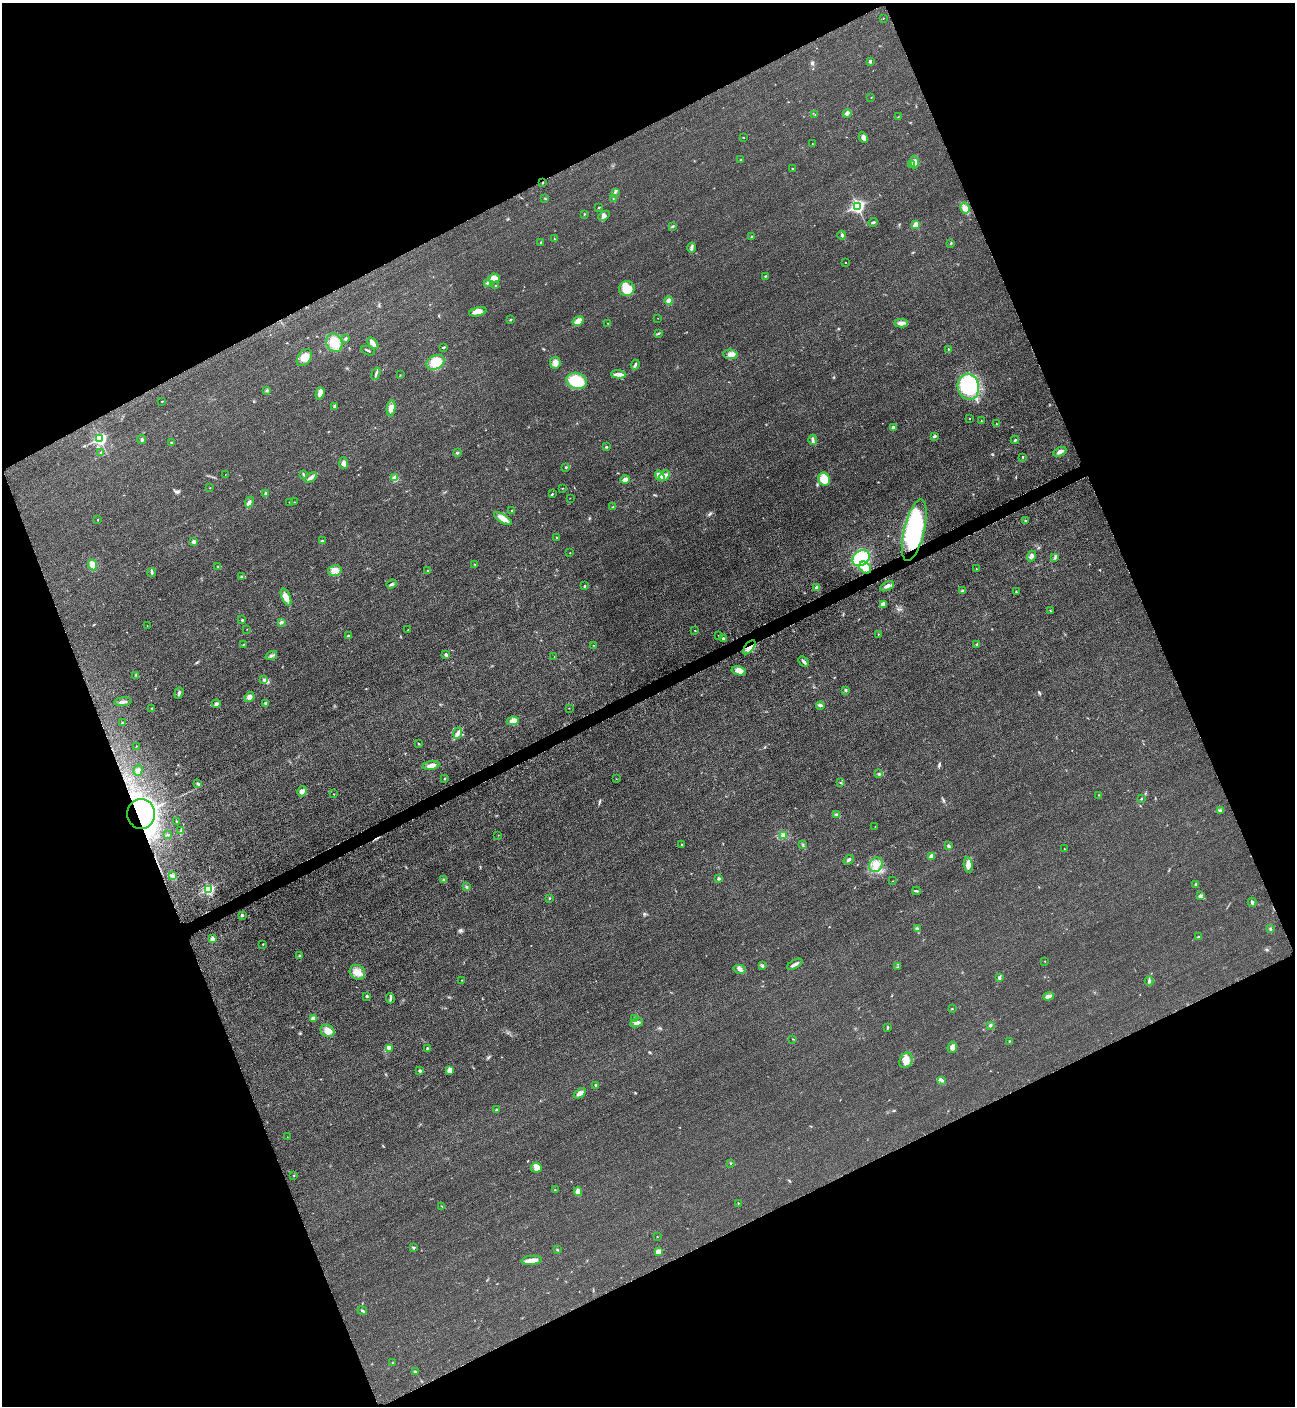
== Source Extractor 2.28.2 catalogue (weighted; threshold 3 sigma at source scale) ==
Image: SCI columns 302-5473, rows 67-5679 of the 5669 x 5701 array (HDU 1 of 3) = the unmasked area's bounding box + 8 px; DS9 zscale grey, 4 x 4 block average (1 PNG px = mean of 4 x 4 image px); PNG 1297 x 1408 px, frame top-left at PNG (2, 3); each listed source drawn as its Kron ellipse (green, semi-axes under 4 px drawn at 4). Shown black and unused: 44% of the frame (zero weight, under 3 of 5 exposures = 4% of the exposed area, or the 3 px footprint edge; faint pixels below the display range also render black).
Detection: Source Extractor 2.28.2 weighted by HDU 2 'WHT'. Background 0.0193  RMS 0.0052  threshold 0.0234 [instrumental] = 3 sigma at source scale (4.5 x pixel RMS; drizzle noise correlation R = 1.50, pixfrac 1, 0.05/0.05 arcsec/px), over >= 5 px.
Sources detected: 261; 3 inside a brighter listed object's ellipse — not listed separately; the other 258 listed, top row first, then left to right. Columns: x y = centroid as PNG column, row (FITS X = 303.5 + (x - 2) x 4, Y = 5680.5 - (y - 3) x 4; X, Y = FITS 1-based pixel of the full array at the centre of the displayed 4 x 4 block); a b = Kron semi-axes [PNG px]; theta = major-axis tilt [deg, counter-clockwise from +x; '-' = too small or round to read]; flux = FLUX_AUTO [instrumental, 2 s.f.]
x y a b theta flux
883 18 2 2 - 0.87
870 61 4 3 - 4.6
871 97 2 2 - 0.94
847 113 4 2 - 21
815 115 2 2 - 1.2
898 117 2 2 - 0.96
743 137 2 2 - 1.4
863 137 5 4 - 11
812 144 2 2 - 1.1
741 160 2 2 - 2.8
914 162 6 3 -87 8.8
912 165 2 2 - 1.7
792 169 2 2 - 4
542 183 2 2 - 1.9
615 192 3 2 - 2.9
613 198 2 2 - 1.1
545 199 2 2 - 1.4
857 206 3 2 - 610
599 208 3 2 - 1.8
965 208 6 4 -61 15
584 214 2 2 - 2
604 216 6 4 40 14
873 222 5 2 - 3.9
916 224 2 2 - 72
672 226 3 2 - 2.5
842 235 4 2 - 5.6
752 237 2 2 - 6.2
554 239 2 2 - 1.6
541 242 2 2 - 2.8
951 243 2 2 - 1.5
691 248 5 3 - 6.3
845 263 2 2 - 1.4
765 276 2 2 - 1.6
494 278 5 4 - 19
487 283 3 2 - 3.1
496 286 2 2 - 1.3
627 289 8 7 - 64
669 300 4 4 - 9.7
478 312 9 4 13 22
658 318 2 2 - 0.63
510 320 2 2 - 7
578 321 6 3 33 21
608 323 2 2 - 1.2
901 323 7 3 2 13
658 333 2 2 - 1.6
346 339 3 2 - 6.6
334 343 9 8 - 51
373 343 7 4 -50 14
443 347 4 2 - 3.1
948 349 3 2 - 1.3
368 351 7 2 -21 3.5
730 354 7 4 -5 13
304 358 9 6 52 25
435 362 9 7 27 59
555 363 6 5 - 15
635 365 5 2 - 4.9
376 374 6 2 71 5.7
618 374 7 3 -2 16
400 375 2 2 - 0.86
576 381 10 8 -18 94
968 387 13 10 -80 240
266 390 2 2 - 2
320 393 6 4 73 18
162 401 3 2 - 1.6
334 406 3 3 - 4.8
391 408 8 4 83 19
970 418 2 2 - 1.1
981 420 2 2 - 0.86
996 424 2 2 - 1.6
893 427 2 2 - 19
934 436 3 2 - 4.2
100 439 3 2 - 450
142 440 5 3 - 4.4
813 440 5 3 - 6
1015 440 4 2 - 4.5
172 443 2 2 - 4.2
606 447 2 2 - 4
101 452 4 2 - 2.7
457 452 2 2 - 8.5
1060 452 7 3 24 12
1022 457 3 2 - 1.8
344 463 6 4 -86 12
566 467 2 2 - 2.2
225 475 2 2 - 0.56
304 475 4 2 - 3.4
660 476 6 3 -55 28
665 476 6 4 47 13
311 477 7 3 35 8.5
395 478 4 3 - 20
625 479 5 2 - 23
824 479 6 5 - 50
210 488 2 2 - 1.1
562 488 2 2 - 1.2
265 493 4 2 - 3.3
552 494 3 2 - 2.1
570 498 2 2 - 1.3
249 502 5 3 - 7.8
289 502 2 2 - 1.1
294 502 2 2 - 0.67
613 507 3 2 - 2.1
512 510 2 2 - 1.5
503 519 10 4 -32 23
98 520 2 2 - 1.1
1025 521 2 2 - 2.2
914 530 31 10 76 370
557 538 2 2 - 3.4
194 541 3 2 - 9.2
322 541 3 2 - 4.7
570 553 2 2 - 1.2
1031 556 5 3 - 9.8
861 558 9 7 37 160
1055 558 2 2 - 2.3
475 564 2 2 - 1.5
93 565 6 4 -66 26
218 566 3 2 - 2.1
865 568 6 5 - 26
976 569 2 2 - 1.2
335 570 7 5 16 15
427 571 2 2 - 2.1
152 573 4 2 - 4
242 576 2 2 - 1.8
391 584 5 2 - 4
585 586 2 2 - 4.9
887 586 7 3 27 9.3
817 588 2 2 - 49
963 591 2 2 - 2.9
1016 592 2 2 - 2.1
286 597 9 4 -68 20
883 604 3 3 - 10
1050 611 2 2 - 1.9
242 620 2 2 - 3.2
281 622 3 3 - 4.9
147 626 2 2 - 0.6
247 629 2 2 - 0.8
408 630 2 2 - 1.1
695 630 2 2 - 0.83
878 634 2 2 - 0.98
348 636 2 2 - 8.4
719 636 2 2 - 1.3
723 639 3 3 - 7.3
244 644 3 2 - 1.6
593 645 2 2 - 0.86
977 645 3 2 - 4.5
749 647 8 3 53 19
446 655 4 3 - 4.9
271 656 6 2 19 5.5
554 657 2 2 - 1.1
804 661 6 3 -43 8
739 671 7 4 -12 26
136 675 2 2 - 1.1
264 679 2 2 - 2.1
845 690 3 2 - 4.5
179 693 6 2 71 5.9
249 697 5 4 - 12
123 702 9 2 6 10
216 704 4 3 - 6.9
265 704 2 2 - 2.2
820 705 4 3 - 7
151 708 3 2 - 1.9
569 708 2 2 - 0.88
513 721 6 4 11 22
122 723 2 2 - 1.5
458 733 6 4 72 10
419 744 3 2 - 1.9
136 746 2 2 - 0.73
431 766 8 4 10 17
138 770 6 4 72 9.3
879 774 2 2 - 2
444 778 2 2 - 1.7
616 779 2 2 - 0.71
840 783 2 2 - 1.5
198 784 3 2 - 3.8
302 791 5 4 - 9.2
333 794 2 2 - 0.91
1099 795 2 2 - 1.2
1141 799 3 2 - 2.2
1220 811 3 2 - 4.5
141 814 15 14 - 760
836 815 3 3 - 4.1
176 821 2 2 - 0.91
875 826 2 2 - 0.89
181 831 3 2 - 2.7
168 834 2 2 - 1.7
498 835 2 2 - 0.77
783 835 3 2 - 3.2
803 844 2 2 - 1.2
682 845 2 2 - 1.3
948 846 3 2 - 5.4
1064 849 2 2 - 0.8
931 856 3 3 - 16
849 860 5 2 - 5.6
876 865 7 6 - 25
968 865 8 4 -82 17
173 876 3 2 - 4
719 879 2 2 - 13
444 880 3 2 - 5.2
893 881 2 2 - 0.87
1196 884 3 2 - 2.1
467 887 2 2 - 1.4
208 889 3 2 - 280
916 891 4 2 - 3.3
1200 896 3 3 - 4.7
550 898 3 2 - 1.6
1252 902 4 3 - 4.9
242 915 2 2 - 8
917 928 3 2 - 2.2
1270 929 3 2 - 3.1
1199 937 3 2 - 6.1
212 939 3 2 - 14
263 945 3 2 - 0.77
299 956 2 2 - 4.5
1045 961 2 2 - 1.1
795 964 8 2 29 11
763 966 4 3 - 3.6
898 967 2 2 - 1.2
740 969 6 3 -12 7.2
357 972 8 7 - 24
999 978 3 3 - 4.5
462 980 2 2 - 1.2
1149 981 4 3 - 5.7
366 996 2 2 - 4.6
1048 996 5 2 - 17
390 998 5 2 - 6.2
952 1009 2 2 - 1.6
634 1018 4 2 - 5.3
314 1019 4 3 - 16
637 1023 7 4 17 12
990 1025 3 3 - 4.8
887 1027 3 2 - 3.2
327 1031 7 6 - 28
793 1039 2 2 - 1
1009 1041 2 2 - 2.1
952 1047 5 4 - 14
389 1048 2 2 - 1.9
427 1048 3 2 - 2.2
906 1060 8 6 63 22
450 1070 4 3 - 21
420 1071 3 3 - 3.9
942 1080 4 3 - 6.1
596 1085 2 2 - 3.7
580 1093 7 3 35 14
496 1110 2 2 - 6.2
287 1137 2 2 - 0.68
731 1163 2 2 - 2.4
536 1168 5 5 - 12
294 1175 2 2 - 1.7
555 1190 2 2 - 1.6
578 1191 4 3 - 22
738 1203 2 2 - 2.2
442 1206 2 2 - 1.4
657 1237 2 2 - 1.1
414 1248 3 2 - 3.7
557 1249 2 2 - 2.5
658 1251 2 2 - 39
532 1260 10 4 5 17
362 1310 5 2 - 5.1
392 1363 2 2 - 1.3
415 1372 3 2 - 5.4
Overlapping masked pixels (flux is a lower limit): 3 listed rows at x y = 914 530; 749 647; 141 814
Diffuse or blended objects may show on this block-average render without a row.